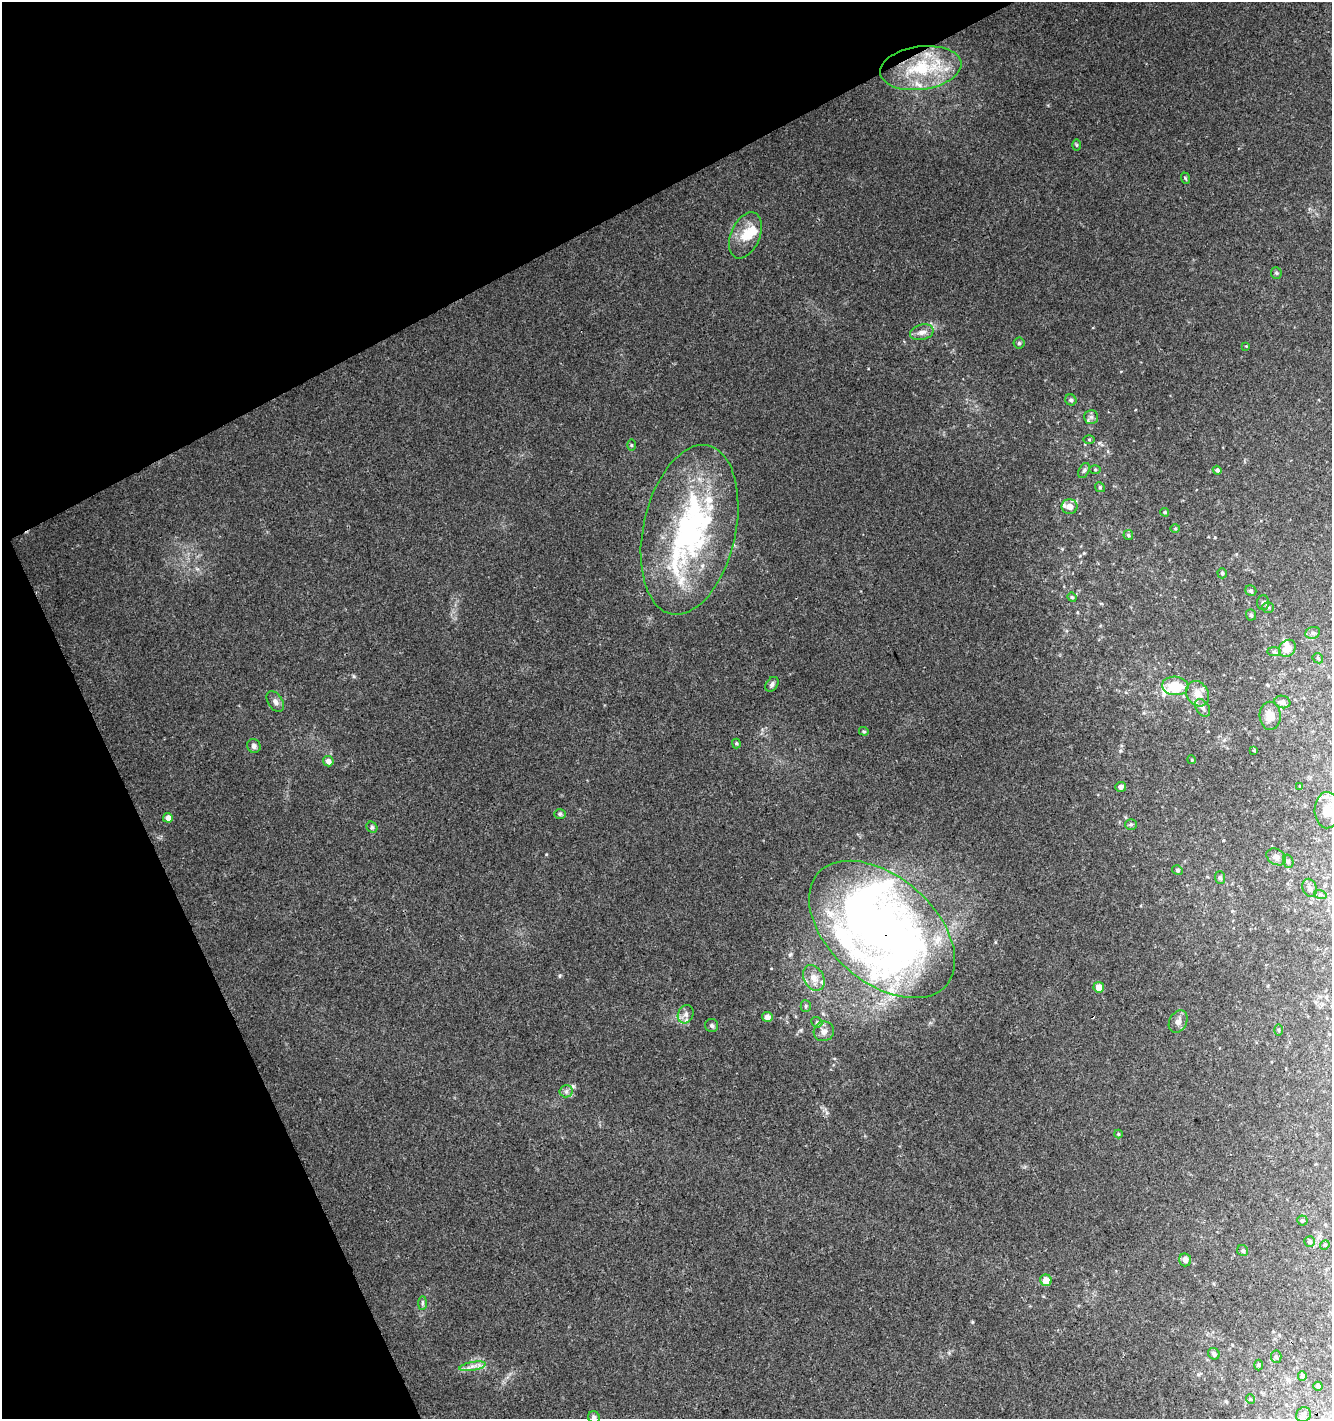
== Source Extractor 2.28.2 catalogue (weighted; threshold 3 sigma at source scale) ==
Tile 5 of 4 x 4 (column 1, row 2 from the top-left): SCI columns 121-1450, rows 2889-4305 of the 5625 x 5775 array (HDU 1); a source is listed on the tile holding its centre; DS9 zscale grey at full resolution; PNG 1334 x 1421 px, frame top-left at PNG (2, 2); each listed source drawn as its Kron ellipse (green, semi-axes under 4 px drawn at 4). Shown black and unused: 25% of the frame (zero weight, under 3 of 4 exposures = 5% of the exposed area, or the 3 px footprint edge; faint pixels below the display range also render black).
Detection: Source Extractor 2.28.2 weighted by HDU 2 'WHT'; one run over the whole footprint, this tile lists its part. Background 0.0247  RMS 0.0031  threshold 0.0141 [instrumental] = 3 sigma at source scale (4.5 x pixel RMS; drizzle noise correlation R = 1.50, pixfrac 1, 0.0396/0.0396 arcsec/px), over >= 5 px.
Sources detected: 101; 1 inside a brighter object's white glare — neither listed nor drawn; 14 inside a brighter listed object's ellipse — not listed separately; the other 86 listed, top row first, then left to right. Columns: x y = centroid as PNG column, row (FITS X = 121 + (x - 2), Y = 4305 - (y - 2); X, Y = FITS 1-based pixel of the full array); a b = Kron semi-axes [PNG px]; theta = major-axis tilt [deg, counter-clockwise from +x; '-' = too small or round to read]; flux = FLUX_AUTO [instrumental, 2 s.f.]
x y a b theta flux
921 68 41 21 8 20
1077 145 6 4 -89 0.41
1185 178 6 3 -71 0.34
745 235 24 14 67 5.9
1276 273 5 5 - 0.46
922 332 12 7 14 1.9
1019 343 5 5 - 0.46
1246 346 4 4 - 0.23
1071 400 6 5 - 0.81
1091 417 7 7 - 0.88
1089 439 5 3 - 0.35
631 445 5 3 - 0.34
1084 470 8 5 62 0.74
1095 470 5 3 - 0.32
1217 470 4 4 - 0.69
1100 487 5 4 - 0.44
1070 507 8 7 - 2.5
1165 512 4 3 - 0.36
1175 528 5 3 - 0.31
690 530 86 46 78 72
1128 535 5 4 - 0.48
1222 573 5 4 - 0.5
1251 591 6 5 - 0.7
1072 597 5 4 - 0.38
1263 602 7 6 - 0.81
1268 607 6 5 - 0.63
1251 615 6 5 - 0.6
1313 633 7 5 19 0.89
1287 648 9 7 47 3.5
1274 652 7 4 -1 0.55
1318 658 6 4 -47 0.42
772 684 8 5 55 0.95
1175 686 13 9 -4 9.7
1197 694 13 10 -59 3.5
275 701 11 7 -58 1.4
1282 702 8 6 -15 1.4
1203 708 10 6 -57 1.2
1270 716 14 10 -88 3.5
864 731 5 4 - 0.38
736 743 5 4 - 0.41
254 746 7 6 - 1.1
1254 750 4 3 - 0.29
1192 760 4 3 - 0.29
328 761 5 5 - 1.8
1300 786 4 4 - 0.31
1121 787 5 5 - 1.2
1327 810 18 12 89 4.9
560 814 6 5 - 0.5
168 818 5 4 - 2.2
1131 824 6 5 - 0.52
372 827 6 5 - 0.51
1276 857 10 7 -30 1.7
1288 861 7 5 -75 0.67
1177 870 5 4 - 0.54
1220 878 6 5 - 0.6
1310 888 9 7 -69 1.2
1320 894 6 4 -18 0.55
882 929 85 52 -41 210
814 978 14 9 -63 2.7
1099 987 5 5 - 3.5
806 1006 5 5 - 0.5
686 1014 9 7 65 1.6
767 1017 5 5 - 1.8
1178 1021 12 8 62 1.7
817 1022 6 5 - 0.5
712 1026 6 6 - 0.77
1279 1030 6 4 -90 0.38
824 1031 10 9 - 1.9
566 1091 6 6 - 0.91
1118 1134 4 4 - 0.38
1302 1221 5 5 - 0.48
1310 1241 5 5 - 0.57
1325 1245 5 4 - 0.41
1243 1251 6 5 - 0.59
1185 1260 6 6 - 1.6
1046 1280 6 5 - 3.8
422 1303 7 4 89 0.55
1214 1354 6 5 - 1
1276 1357 6 5 - 0.6
1258 1365 5 3 - 0.34
473 1366 13 4 10 1.5
1302 1376 5 4 - 0.69
1318 1386 4 4 - 0.49
1250 1399 5 3 - 0.25
1303 1415 8 7 - 0.97
594 1417 6 5 - 0.98
Overlapping masked pixels (flux is a lower limit): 1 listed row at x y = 882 929
Isophote crosses this tile's border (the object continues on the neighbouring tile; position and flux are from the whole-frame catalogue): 2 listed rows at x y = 1327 810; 594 1417
Unlisted compact peaks at least as high as the median listed source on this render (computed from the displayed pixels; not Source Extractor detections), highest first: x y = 354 676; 573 1086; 546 854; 972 1322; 1120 751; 1215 537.